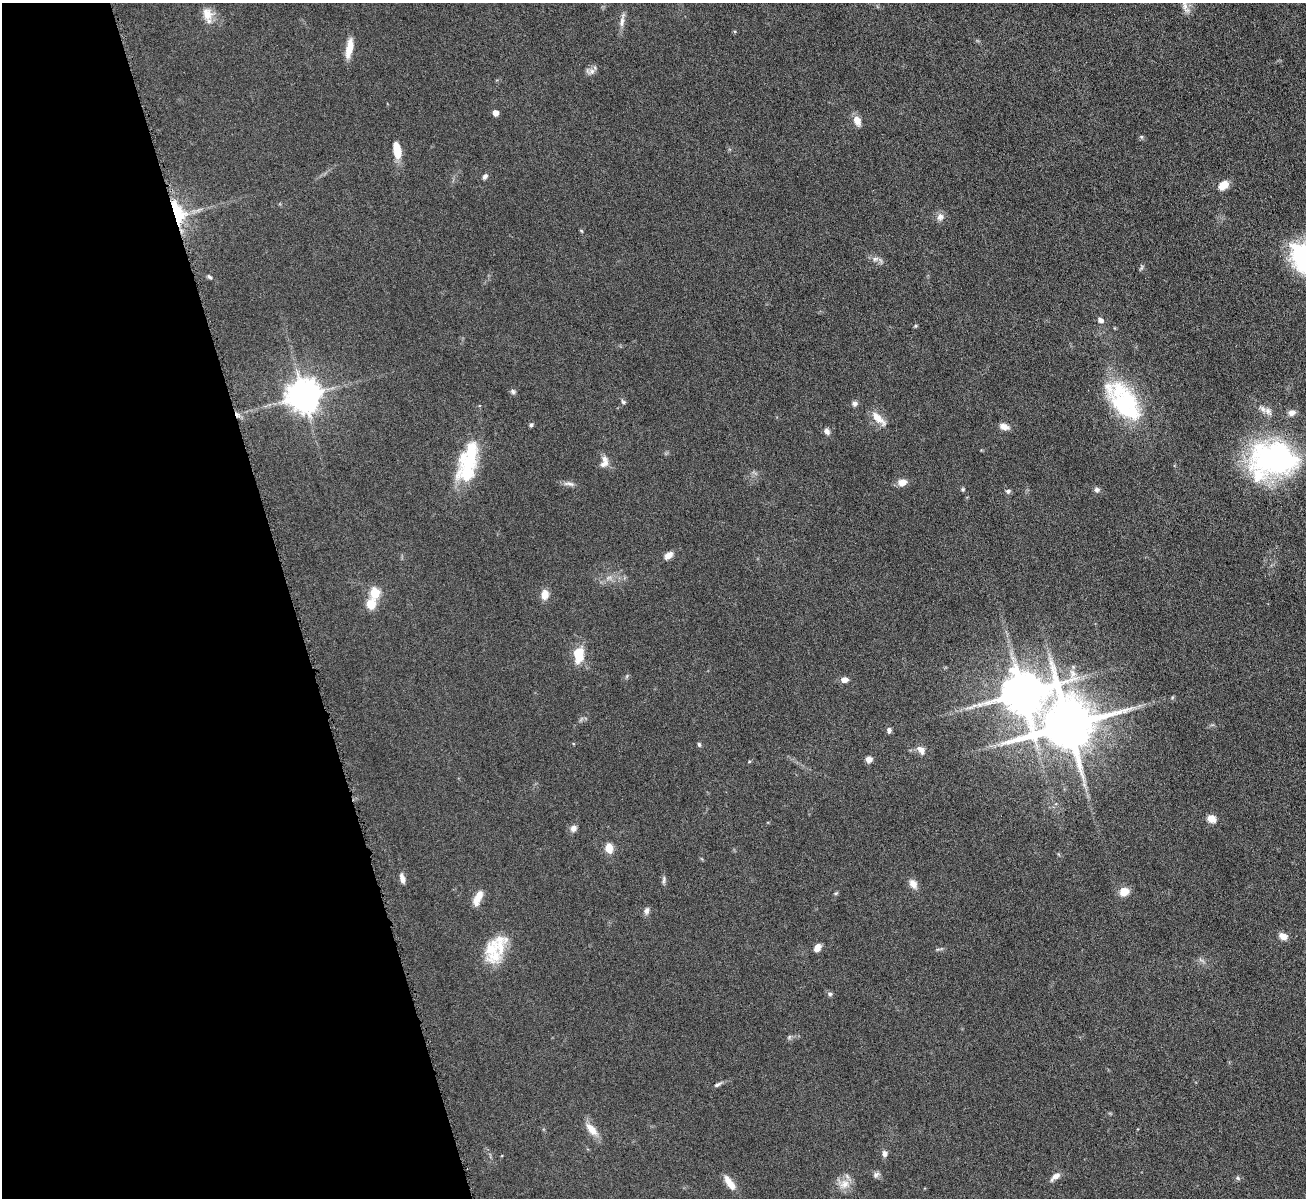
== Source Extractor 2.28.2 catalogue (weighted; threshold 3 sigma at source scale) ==
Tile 5 of 4 x 4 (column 1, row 2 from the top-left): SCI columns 3-1306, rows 2539-3734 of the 5217 x 5200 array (HDU 1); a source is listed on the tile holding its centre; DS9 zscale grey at full resolution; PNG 1308 x 1200 px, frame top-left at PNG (2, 3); no overlay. Shown black and unused: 22% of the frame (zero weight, under 4 of 8 exposures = <1% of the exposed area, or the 3 px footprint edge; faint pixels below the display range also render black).
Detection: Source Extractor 2.28.2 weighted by HDU 2 'WHT'; one run over the whole footprint, this tile lists its part. Background 0.0478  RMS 0.0044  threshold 0.018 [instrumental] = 3 sigma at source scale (4.09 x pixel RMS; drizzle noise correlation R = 1.36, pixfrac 0.8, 0.05/0.05 arcsec/px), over >= 5 px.
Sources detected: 86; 3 inside a brighter object's white glare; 1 cosmic-ray / hot-pixel residue — not listed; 7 inside a brighter listed object's ellipse — not listed separately; the other 75 listed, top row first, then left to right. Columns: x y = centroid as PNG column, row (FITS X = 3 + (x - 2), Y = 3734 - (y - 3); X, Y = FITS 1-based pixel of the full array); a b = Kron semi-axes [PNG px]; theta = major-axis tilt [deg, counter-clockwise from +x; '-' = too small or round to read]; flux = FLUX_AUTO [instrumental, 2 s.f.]
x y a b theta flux
1185 5 18 8 -80 3.3
207 14 17 13 -68 5
622 20 22 5 82 2.4
349 48 23 7 79 5.8
591 71 13 7 -3 1.8
495 113 5 4 - 4.5
857 121 12 8 -66 3.6
1141 137 6 5 - 0.65
398 153 13 9 -85 5.7
485 176 8 5 50 1.1
1224 185 11 8 40 5.3
178 213 33 17 -68 18
940 217 10 8 86 2.2
581 231 6 3 -45 0.41
875 259 7 5 43 1.2
1141 268 8 4 55 0.71
210 277 8 4 -46 0.72
1100 320 7 6 - 1.7
915 326 5 4 - 0.52
513 391 7 6 - 0.99
303 396 10 9 - 820
1123 401 52 25 -53 45
623 402 6 5 - 0.77
854 403 7 6 - 1.4
1268 411 13 9 -51 2.7
1292 413 9 7 17 2.4
878 418 23 8 -44 5.2
531 425 6 4 72 0.72
1004 427 10 6 -17 3
827 431 8 6 -71 1.6
1275 458 56 40 -13 75
604 464 14 8 41 2.3
467 474 27 21 24 15
902 482 11 8 9 3.2
569 484 17 6 -7 1.8
963 489 5 4 - 0.57
1097 490 7 7 - 1.3
1008 491 6 6 - 1
668 555 11 7 41 2.7
609 577 7 4 1 1.1
375 593 6 5 - 23
545 594 12 8 83 3.7
371 604 9 8 - 7.3
578 655 16 10 86 10
844 680 7 5 0 2.6
1022 693 14 12 20 1500
1068 725 16 13 17 2800
889 730 6 5 - 1.3
699 744 6 4 -73 0.72
921 750 12 7 -49 2.7
869 759 8 7 - 1.9
1084 784 7 5 -47 1
1211 818 10 8 -33 3.4
573 828 9 8 - 1.9
609 848 9 7 -83 6
402 879 10 6 -77 2.4
664 880 11 4 84 1
913 884 13 9 -59 3
1124 892 10 8 26 5.1
836 893 6 4 42 0.55
478 898 20 8 67 4.5
646 910 10 7 78 1.5
1283 936 9 7 -32 3.2
492 948 32 21 54 12
817 948 8 6 55 2.9
830 994 6 6 - 0.8
789 1037 6 5 - 0.71
717 1085 10 5 23 1.1
591 1129 20 9 -49 5
884 1153 8 6 -84 1.6
876 1174 9 7 39 1.3
1055 1177 13 6 34 2.3
1238 1178 6 4 -71 0.57
730 1183 20 7 -56 4.5
844 1184 16 12 33 4.6
Overlapping masked pixels (flux is a lower limit): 1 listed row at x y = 178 213
Isophote crosses this tile's border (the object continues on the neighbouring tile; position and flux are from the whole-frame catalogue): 1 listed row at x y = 1185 5